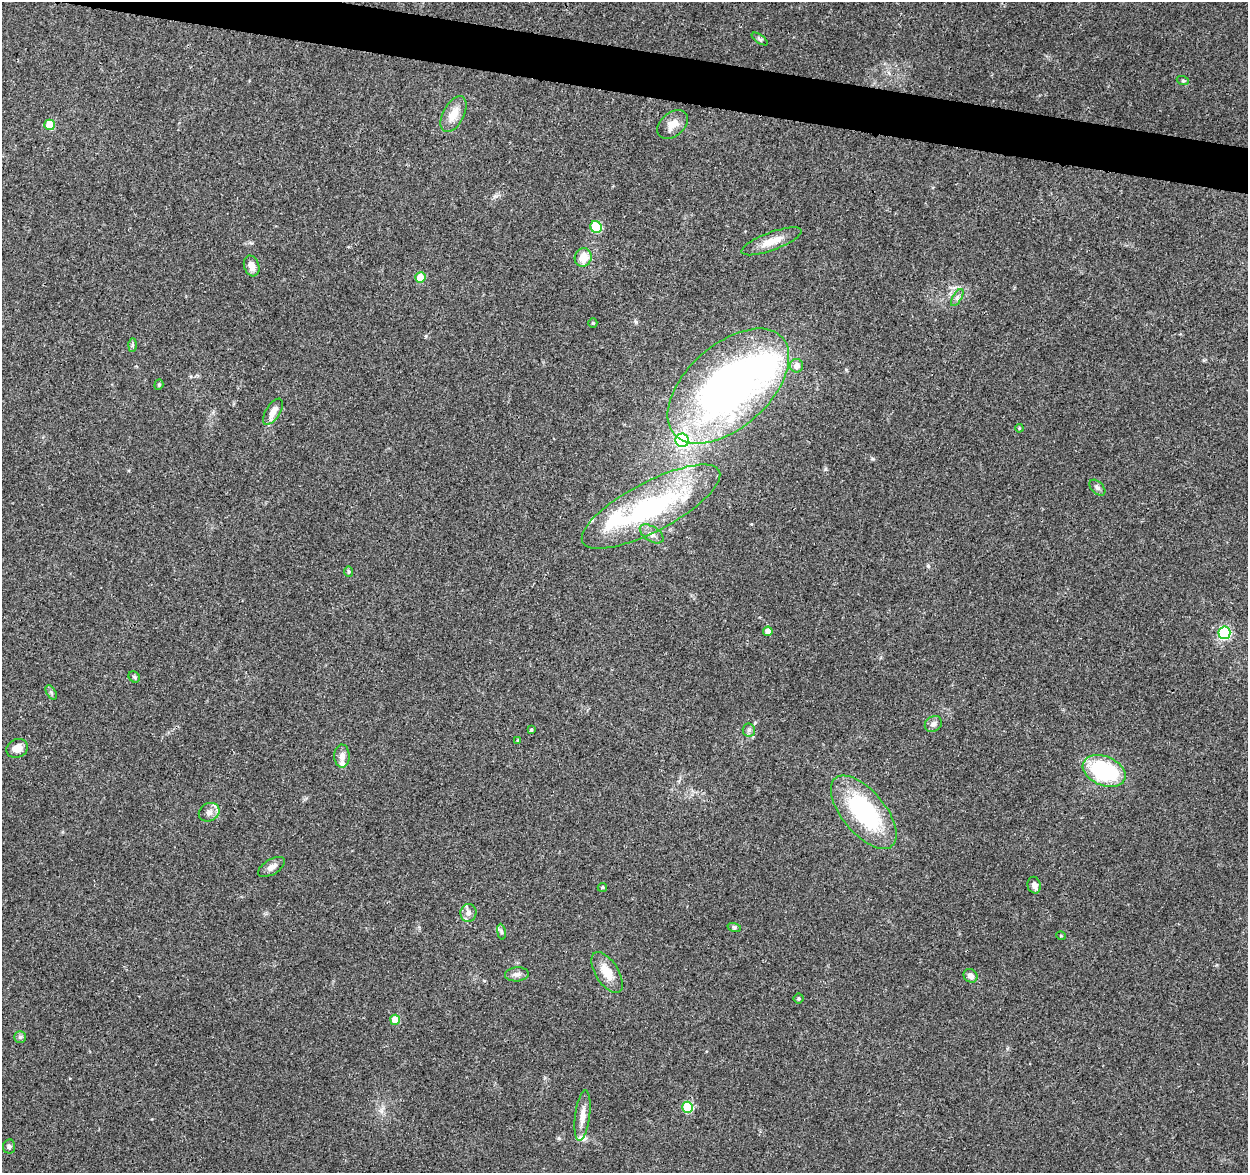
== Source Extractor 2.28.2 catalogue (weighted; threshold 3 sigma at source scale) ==
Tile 11 of 4 x 4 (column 3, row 3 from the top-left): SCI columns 2512-3757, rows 1411-2581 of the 5014 x 5210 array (HDU 1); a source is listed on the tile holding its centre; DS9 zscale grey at full resolution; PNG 1250 x 1175 px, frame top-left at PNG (2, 2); each listed source drawn as its Kron ellipse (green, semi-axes under 4 px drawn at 4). Shown black and unused: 3% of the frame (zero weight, under 3 of 4 exposures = <1% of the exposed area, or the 3 px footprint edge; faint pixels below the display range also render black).
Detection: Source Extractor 2.28.2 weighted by HDU 2 'WHT'; one run over the whole footprint, this tile lists its part. Background 0.0369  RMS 0.0034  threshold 0.0152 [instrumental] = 3 sigma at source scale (4.5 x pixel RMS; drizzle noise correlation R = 1.50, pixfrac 1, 0.0396/0.0396 arcsec/px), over >= 5 px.
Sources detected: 57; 2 inside a brighter object's white glare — neither listed nor drawn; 3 inside a brighter listed object's ellipse — not listed separately; the other 52 listed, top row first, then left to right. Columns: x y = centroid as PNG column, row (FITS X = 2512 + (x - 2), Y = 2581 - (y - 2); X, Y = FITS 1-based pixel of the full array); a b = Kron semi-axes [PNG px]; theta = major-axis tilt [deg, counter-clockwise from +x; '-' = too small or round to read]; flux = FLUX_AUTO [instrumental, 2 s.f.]
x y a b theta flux
760 39 9 3 -34 0.58
1183 81 6 4 -19 0.45
454 114 19 10 62 4.7
673 124 17 11 41 3.9
50 125 5 5 - 10
596 227 6 5 - 16
772 241 32 9 20 5.2
583 257 9 8 - 4.5
252 266 10 7 -72 2.8
420 277 5 5 - 7
957 298 10 4 59 0.96
593 323 5 4 - 0.4
132 345 7 4 89 0.61
796 366 7 6 - 2.1
159 385 5 4 - 0.46
728 386 73 41 42 180
273 412 15 7 58 3
1019 428 4 4 - 0.33
682 440 7 6 - 36
1097 488 10 6 -45 1
651 507 77 24 28 57
652 534 13 7 -33 1.9
349 571 5 4 - 0.44
768 631 5 4 - 2.5
1224 633 6 6 - 45
134 677 6 5 - 0.5
51 692 8 4 -59 0.65
933 724 9 7 41 1.3
531 730 4 4 - 0.43
749 730 6 6 - 0.8
518 740 3 3 - 0.4
17 748 11 9 26 3.2
342 756 11 7 -89 2.2
1104 771 22 14 -22 31
209 812 11 9 29 2
864 812 44 21 -50 39
272 867 15 7 31 2.1
1034 885 8 6 -77 1.7
602 887 5 4 - 0.48
468 913 9 8 - 1.7
734 927 7 4 -18 0.6
501 932 8 4 -81 0.64
1061 936 5 3 - 0.29
607 972 23 11 -58 5.8
517 974 12 7 4 1.4
971 976 7 6 - 1.8
799 999 5 5 - 0.48
395 1020 5 5 - 5.4
20 1037 5 5 - 0.68
688 1107 5 5 - 17
582 1116 25 7 83 3.3
9 1146 7 6 - 0.79
Unlisted compact peaks at least as high as the median listed source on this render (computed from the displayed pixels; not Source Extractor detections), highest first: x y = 928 566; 873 459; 825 469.